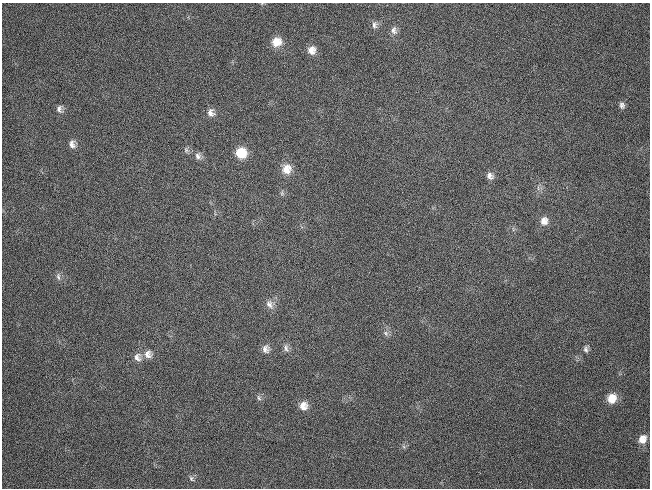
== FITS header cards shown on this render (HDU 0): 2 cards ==
NAXIS1  =                  648 / length of data axis 1
NAXIS2  =                  486 / length of data axis 2

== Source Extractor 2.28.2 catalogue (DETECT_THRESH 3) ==
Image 648 x 486 px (HDU 0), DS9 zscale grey, 1 PNG px = 1 image px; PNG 652 x 490 px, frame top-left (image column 1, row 486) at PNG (2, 3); no overlay
Background 195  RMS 29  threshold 86.6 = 3 sigma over >= 5 px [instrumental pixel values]
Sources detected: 28; all 28 listed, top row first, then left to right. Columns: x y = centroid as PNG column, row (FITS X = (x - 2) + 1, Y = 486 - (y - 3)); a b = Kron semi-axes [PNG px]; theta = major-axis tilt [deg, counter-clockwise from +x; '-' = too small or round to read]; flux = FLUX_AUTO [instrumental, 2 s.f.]
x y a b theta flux
374 25 11 8 85 7900
394 30 12 9 -85 9400
276 42 11 11 - 25000
311 50 10 9 - 17000
622 105 9 7 -77 6600
59 109 10 7 85 7600
211 113 10 9 - 11000
72 144 10 8 -79 10000
186 150 8 6 -88 4900
241 153 10 10 - 48000
198 156 9 8 - 8400
287 169 13 12 - 23000
490 176 10 7 -45 8600
282 193 8 6 -79 4000
544 221 11 10 - 14000
58 276 10 5 -77 5900
269 304 13 9 -61 12000
386 333 8 6 -48 5700
286 348 12 7 -71 8500
266 349 10 9 - 11000
586 349 10 6 86 6200
148 354 11 10 - 14000
137 357 11 10 - 12000
259 398 8 5 -71 4500
612 398 10 9 - 29000
303 406 10 10 - 18000
642 439 10 8 67 17000
191 478 8 5 -60 4600